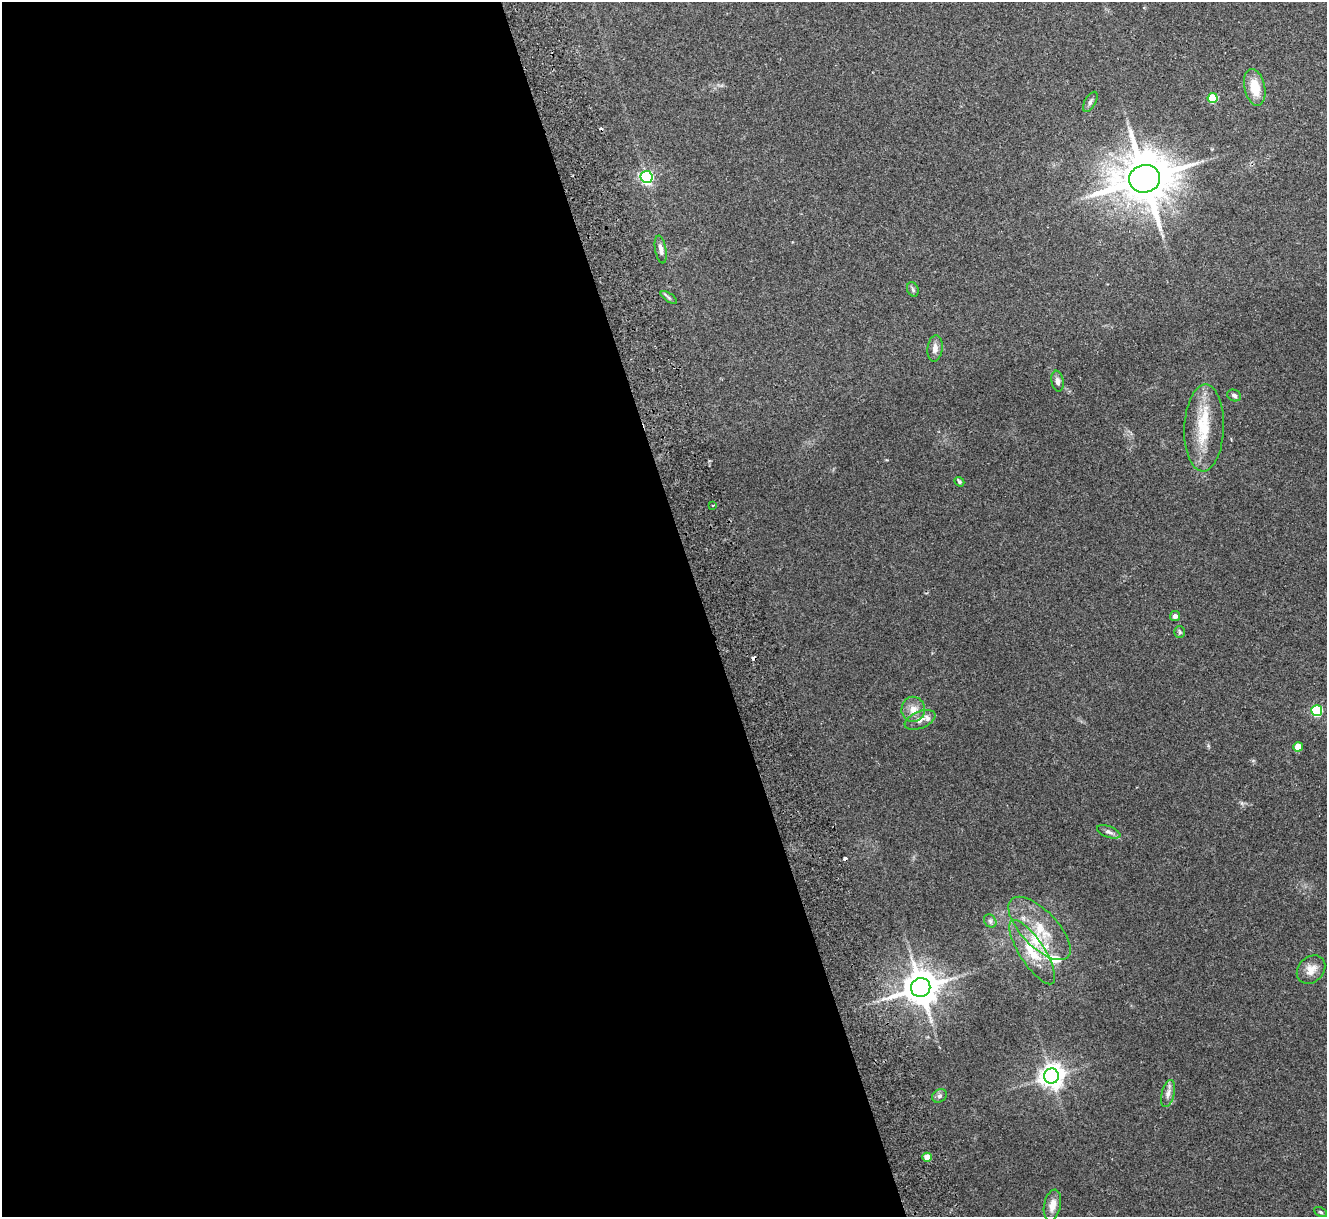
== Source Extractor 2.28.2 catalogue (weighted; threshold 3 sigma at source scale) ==
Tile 9 of 4 x 4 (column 1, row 3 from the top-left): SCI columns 56-1380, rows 1385-2599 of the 5411 x 5322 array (HDU 1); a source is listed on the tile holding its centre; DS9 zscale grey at full resolution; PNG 1329 x 1219 px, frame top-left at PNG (2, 2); each listed source drawn as its Kron ellipse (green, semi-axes under 4 px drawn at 4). Shown black and unused: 53% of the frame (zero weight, under 2 of 3 exposures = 3% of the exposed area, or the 3 px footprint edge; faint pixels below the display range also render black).
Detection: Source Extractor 2.28.2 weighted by HDU 2 'WHT'; one run over the whole footprint, this tile lists its part. Background 0.072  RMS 0.0085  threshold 0.0381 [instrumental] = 3 sigma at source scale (4.5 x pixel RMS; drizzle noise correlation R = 1.50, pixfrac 1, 0.05/0.05 arcsec/px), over >= 5 px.
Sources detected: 40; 3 cosmic-ray / hot-pixel residue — neither listed nor drawn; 5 inside a brighter listed object's ellipse — not listed separately; the other 32 listed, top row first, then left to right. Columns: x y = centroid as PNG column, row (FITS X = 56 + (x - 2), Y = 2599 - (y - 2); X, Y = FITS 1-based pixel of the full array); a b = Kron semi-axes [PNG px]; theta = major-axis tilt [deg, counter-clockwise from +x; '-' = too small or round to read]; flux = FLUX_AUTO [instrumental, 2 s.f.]
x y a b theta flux
1255 87 18 10 -78 18
1213 98 5 5 - 34
1090 102 11 5 60 2.3
647 177 6 6 - 160
1145 179 15 14 - 4400
661 249 14 5 -80 3.9
913 289 7 5 -69 1.8
669 297 9 4 -35 1.8
935 348 13 7 83 5.2
1057 381 10 6 -82 3.3
1234 395 7 5 -26 2.2
1204 428 43 20 88 36
959 482 5 4 - 1.2
713 505 3 2 - 1.1
1175 616 5 5 - 2.8
1180 632 6 5 - 1.3
913 709 12 12 - 7.6
1317 711 5 5 - 74
920 720 16 8 22 5.8
1298 747 4 4 - 14
1109 832 12 5 -20 3
990 921 7 5 -48 1.9
1039 928 40 18 -46 32
1032 952 37 12 -57 25
1311 970 16 12 44 8.5
921 988 10 9 - 2000
1051 1076 7 7 - 710
1168 1093 14 6 75 4.3
939 1096 8 6 32 2.4
927 1157 4 4 - 11
1052 1205 16 8 78 8.1
1321 1212 7 4 -27 1.2